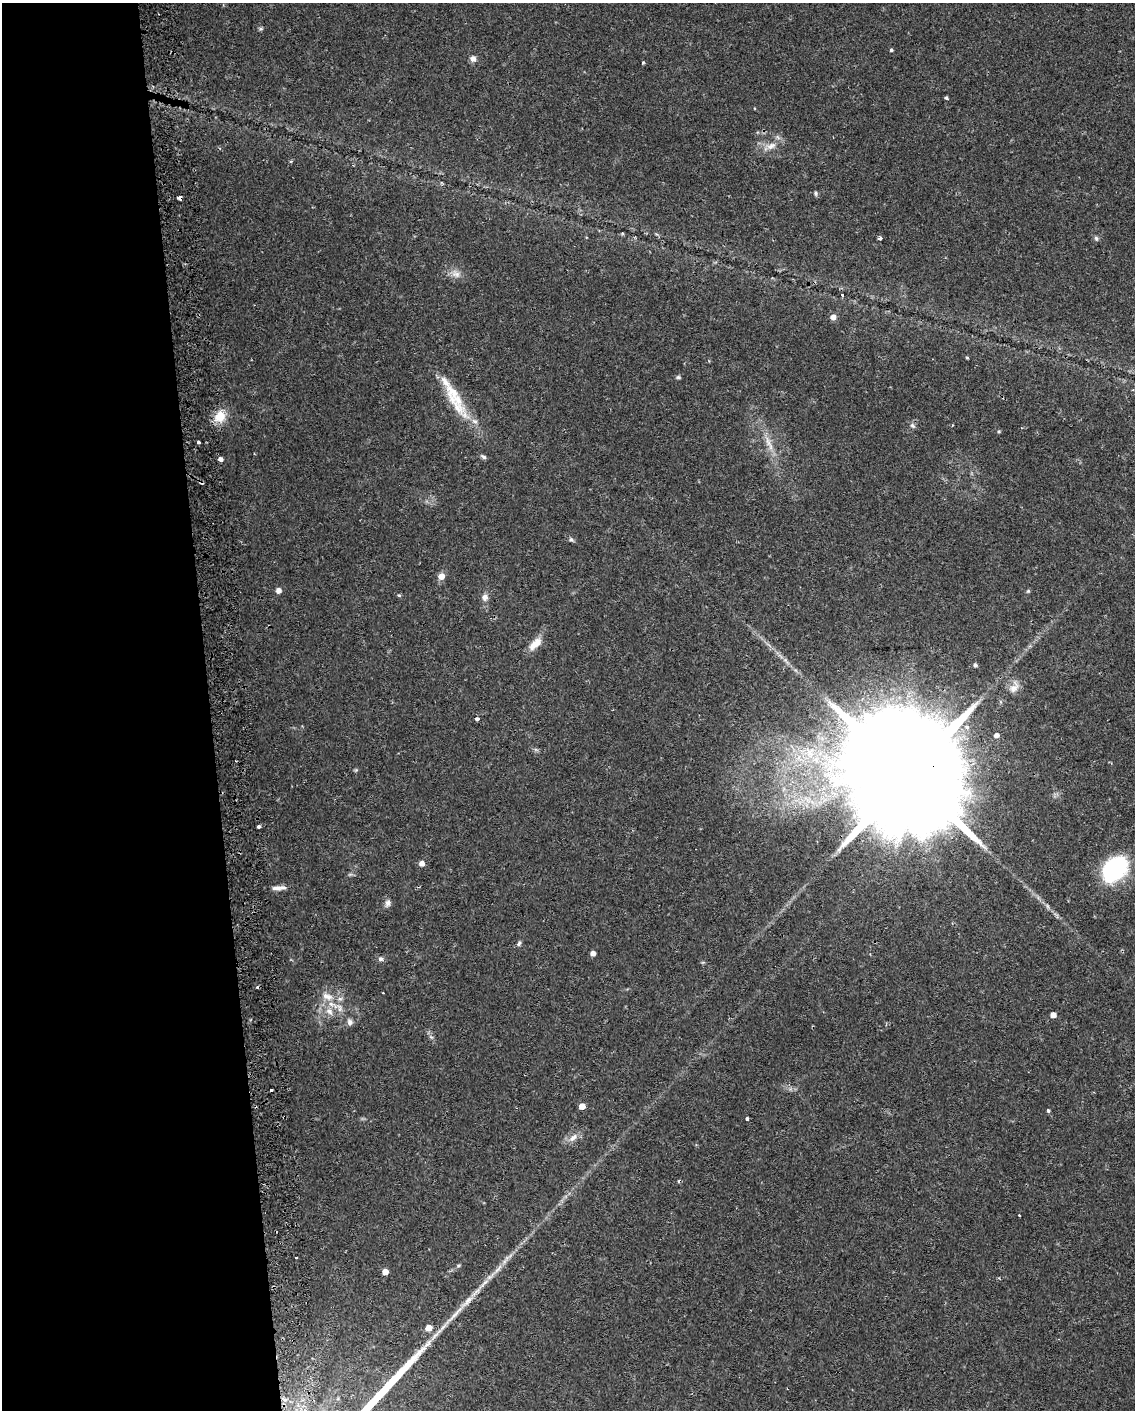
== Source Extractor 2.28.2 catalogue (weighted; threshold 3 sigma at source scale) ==
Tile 5 of 4 x 3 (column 1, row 2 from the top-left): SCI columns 43-1175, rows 1513-2920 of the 4619 x 4393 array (HDU 1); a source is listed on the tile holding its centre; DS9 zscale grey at full resolution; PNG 1137 x 1412 px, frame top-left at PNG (2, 3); no overlay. Shown black and unused: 18% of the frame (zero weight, under 2 of 3 exposures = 5% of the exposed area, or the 3 px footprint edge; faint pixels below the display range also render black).
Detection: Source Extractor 2.28.2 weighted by HDU 2 'WHT'; one run over the whole footprint, this tile lists its part. Background 0.0303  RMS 0.0033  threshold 0.015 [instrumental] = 3 sigma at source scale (4.5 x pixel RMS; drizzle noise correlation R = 1.50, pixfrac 1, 0.0396/0.0396 arcsec/px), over >= 5 px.
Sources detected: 73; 1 too faint to see at this stretch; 1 inside a brighter object's white glare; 4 cosmic-ray / hot-pixel residue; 1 long thin detection or spike segment (spike, bleed or trail) — not listed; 6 inside a brighter listed object's ellipse — not listed separately; the other 60 listed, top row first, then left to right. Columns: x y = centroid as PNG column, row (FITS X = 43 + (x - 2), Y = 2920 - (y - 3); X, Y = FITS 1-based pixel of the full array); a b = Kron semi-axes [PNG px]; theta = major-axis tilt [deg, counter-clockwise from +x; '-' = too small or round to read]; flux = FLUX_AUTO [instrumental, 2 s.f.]
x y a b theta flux
260 29 7 4 6 0.49
891 50 4 4 - 0.5
473 59 8 7 - 1.5
643 62 4 3 - 0.37
946 98 3 3 - 0.72
771 146 17 8 16 3.2
816 193 6 5 - 0.59
180 198 4 4 - 2.8
880 238 4 3 - 2.3
1096 238 7 6 - 0.74
456 274 14 10 -33 2.6
842 295 3 3 - 0.74
833 317 6 6 - 2
678 377 6 5 - 0.57
457 407 52 13 -47 10
220 416 12 11 - 6.6
912 426 8 6 -50 0.86
999 431 5 4 - 0.41
198 442 3 3 - 1.9
769 443 27 7 -66 4.7
483 457 8 5 -32 0.72
220 459 4 4 - 1.6
571 540 6 6 - 0.69
441 576 7 7 - 2.6
278 590 5 5 - 1.8
1028 591 5 5 - 0.45
399 595 6 4 -3 0.37
485 597 9 8 - 1.8
535 644 21 9 45 3.9
975 665 5 4 - 0.78
1014 687 20 12 63 3.3
477 719 5 4 - 0.8
996 735 5 4 - 1.4
536 750 7 4 -19 0.59
356 770 6 4 45 0.41
910 775 47 27 -1 17000
259 827 3 3 - 0.69
422 863 5 5 - 1.8
1115 869 24 17 51 46
276 888 14 6 -3 1.6
388 903 10 7 74 1.4
1047 906 8 3 -71 0.59
519 943 8 5 68 0.66
593 953 4 4 - 1.8
381 959 8 6 -5 0.97
327 996 17 9 -19 3.5
340 1008 14 8 -60 2.5
329 1011 13 9 -51 2.8
1053 1015 5 4 - 2.7
350 1022 10 7 -64 1.2
431 1037 8 5 -44 0.79
582 1106 5 4 - 3.4
1048 1111 4 4 - 0.52
747 1119 3 3 - 0.92
573 1137 14 7 48 2.3
1019 1215 3 2 - 0.51
296 1257 3 2 - 0.54
458 1266 6 4 17 0.49
385 1272 5 4 - 3.1
429 1328 6 5 - 4.1
Overlapping masked pixels (flux is a lower limit): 2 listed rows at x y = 180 198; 910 775